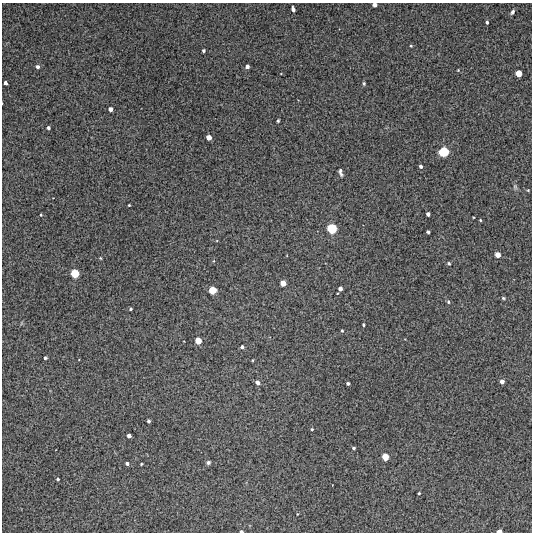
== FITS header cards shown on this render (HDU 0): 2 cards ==
NAXIS1  =                  530 /FITS: X Dimension
NAXIS2  =                  530 /FITS: Y Dimension

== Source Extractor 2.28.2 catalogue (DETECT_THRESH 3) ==
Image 530 x 530 px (HDU 0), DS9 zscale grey, 1 PNG px = 1 image px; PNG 534 x 534 px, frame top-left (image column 1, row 530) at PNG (2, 3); no overlay
Background 7280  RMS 280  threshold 841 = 3 sigma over >= 5 px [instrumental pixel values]
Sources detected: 58; all 58 listed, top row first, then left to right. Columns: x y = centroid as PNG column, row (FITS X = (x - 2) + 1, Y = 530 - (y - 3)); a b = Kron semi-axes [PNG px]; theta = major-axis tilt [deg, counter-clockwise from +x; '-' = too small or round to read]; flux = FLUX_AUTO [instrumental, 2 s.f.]
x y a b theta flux
374 5 4 4 - 77000
293 9 5 3 - 56000
512 12 5 4 - 43000
487 22 3 3 - 30000
411 46 4 3 - 21000
203 51 3 3 - 33000
37 67 5 4 - 46000
247 67 4 4 - 64000
458 70 3 3 - 14000
518 73 5 5 - 200000
5 83 4 4 - 67000
364 83 5 3 - 26000
110 109 4 4 - 78000
278 121 3 3 - 25000
48 128 4 3 - 39000
209 137 4 4 - 120000
444 152 8 7 - 510000
421 166 3 3 - 41000
340 172 9 4 -75 54000
515 187 7 5 -69 37000
528 190 4 3 - 16000
129 205 3 3 - 16000
428 214 4 4 - 52000
41 215 3 3 - 20000
480 220 3 3 - 15000
332 229 7 7 - 480000
428 232 3 3 - 38000
498 255 5 4 - 140000
100 258 5 3 - 15000
449 264 4 4 - 26000
75 273 6 6 - 350000
283 283 5 5 - 150000
340 289 4 4 - 65000
212 290 6 6 - 270000
503 298 5 4 - 27000
448 302 5 4 - 25000
130 309 3 3 - 27000
363 325 3 2 - 21000
342 331 3 3 - 19000
198 341 5 5 - 190000
242 347 4 3 - 44000
45 358 3 3 - 31000
253 360 4 3 - 15000
502 381 4 4 - 78000
257 382 6 5 - 67000
348 383 3 3 - 37000
149 421 4 3 - 38000
312 429 3 2 - 21000
129 436 4 4 - 66000
354 448 3 3 - 28000
385 457 5 5 - 220000
208 462 5 4 - 45000
127 463 4 3 - 39000
141 464 3 2 - 19000
58 479 3 2 - 25000
419 493 3 3 - 19000
241 531 4 3 - 33000
499 531 4 3 - 84000
At the frame edge (FLAGS 8, measured only in part): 3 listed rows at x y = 374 5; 241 531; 499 531